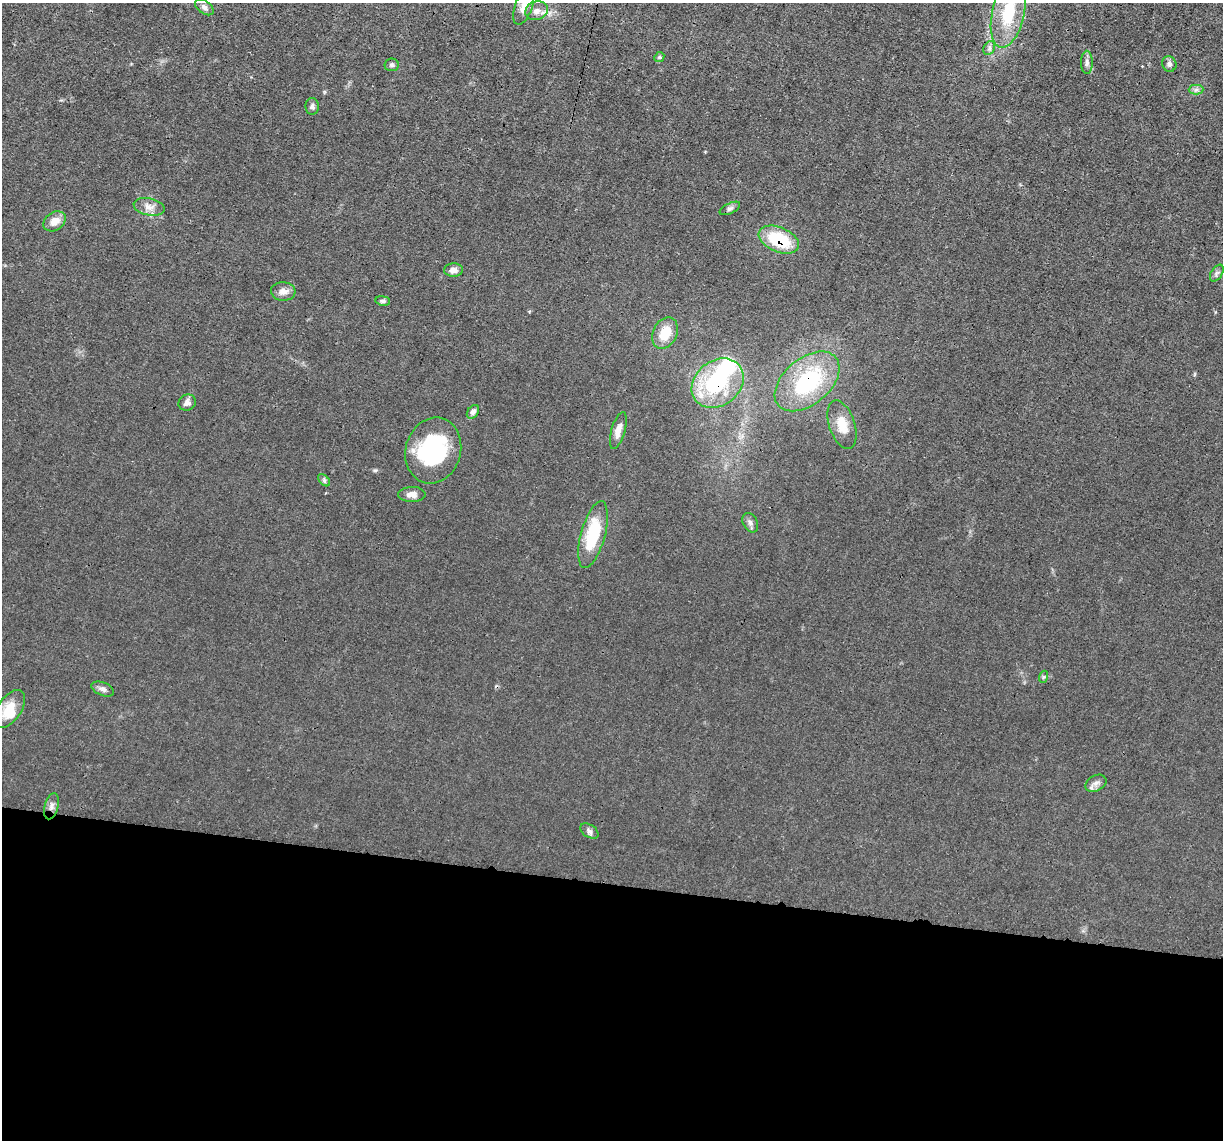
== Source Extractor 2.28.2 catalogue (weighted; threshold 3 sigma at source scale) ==
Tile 14 of 4 x 4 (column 2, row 4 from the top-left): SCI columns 1221-2441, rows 237-1374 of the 4882 x 4908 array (HDU 1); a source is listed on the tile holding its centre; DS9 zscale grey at full resolution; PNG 1225 x 1142 px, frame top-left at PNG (2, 3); each listed source drawn as its Kron ellipse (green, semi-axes under 4 px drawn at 4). Shown black and unused: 23% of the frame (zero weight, under 3 of 4 exposures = <1% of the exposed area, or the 3 px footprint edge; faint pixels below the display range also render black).
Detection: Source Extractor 2.28.2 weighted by HDU 2 'WHT'; one run over the whole footprint, this tile lists its part. Background 0.012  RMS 0.003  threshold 0.0136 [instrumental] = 3 sigma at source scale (4.5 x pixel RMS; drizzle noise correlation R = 1.50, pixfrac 1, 0.05/0.05 arcsec/px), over >= 5 px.
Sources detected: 40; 2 inside a brighter object's white glare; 1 cosmic-ray / hot-pixel residue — neither listed nor drawn; the other 37 listed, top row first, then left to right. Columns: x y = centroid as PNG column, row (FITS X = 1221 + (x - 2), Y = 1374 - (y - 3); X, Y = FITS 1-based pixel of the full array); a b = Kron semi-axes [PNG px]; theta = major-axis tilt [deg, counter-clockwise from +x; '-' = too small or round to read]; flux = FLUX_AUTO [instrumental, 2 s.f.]
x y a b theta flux
204 7 10 6 -37 1.2
524 7 19 8 70 3.4
536 11 11 9 18 2.1
1008 13 35 16 77 14
989 48 7 5 61 0.8
659 57 5 4 - 0.43
1087 62 12 6 -90 1.2
1169 64 8 7 - 0.97
392 65 7 6 - 0.61
1196 90 7 5 1 0.79
312 106 8 7 - 0.82
149 207 15 8 -12 2.3
730 208 11 5 27 0.77
54 221 12 9 35 2.8
779 240 21 12 -23 15
453 270 9 6 3 1.8
1217 273 9 5 57 0.81
283 291 12 9 -5 2
383 301 7 5 -10 0.66
665 333 16 12 64 6.6
807 381 37 23 40 28
718 383 28 22 39 25
187 403 9 7 29 1.3
473 412 7 5 55 1.3
842 425 25 13 -72 5.3
618 430 19 6 74 2.5
433 450 33 27 74 30
324 480 7 4 -47 0.61
412 494 14 7 0 2.1
750 523 10 7 -61 1.2
593 535 34 12 75 17
1043 677 6 4 71 0.42
103 689 12 6 -22 1.1
9 709 21 12 55 6.6
1096 783 11 7 28 1.4
51 806 13 7 75 1.3
589 831 10 6 -33 1
Overlapping masked pixels (flux is a lower limit): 4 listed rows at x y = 779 240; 807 381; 718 383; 51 806
Isophote crosses this tile's border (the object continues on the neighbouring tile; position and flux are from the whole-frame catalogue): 2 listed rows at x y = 524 7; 1008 13